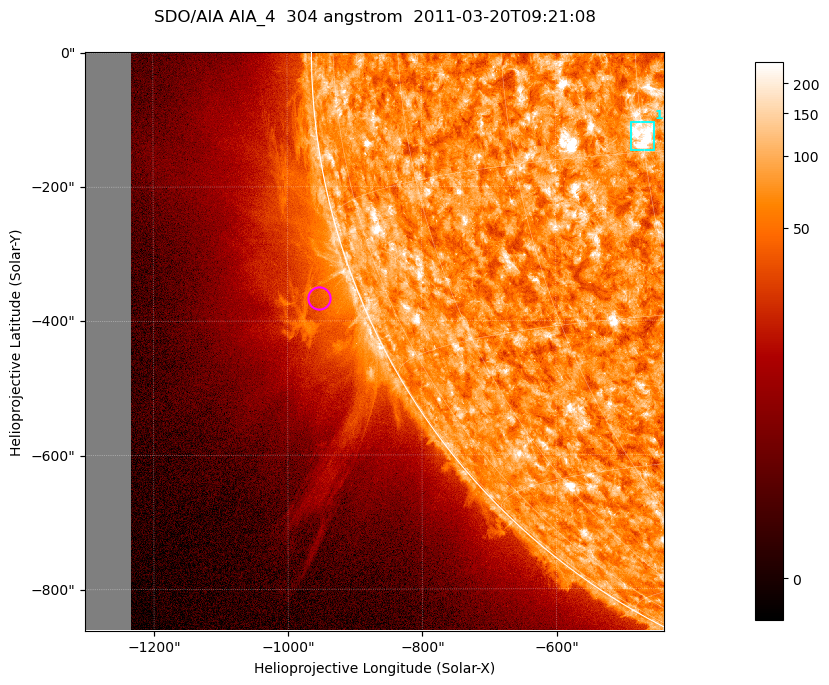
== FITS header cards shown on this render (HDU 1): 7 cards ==
TELESCOP= 'SDO/AIA '           / For AIA: SDO/AIA
INSTRUME= 'AIA_4   '           / For AIA: AIA_ATA1, AIA_ATA2, AIA_ATA3 or AIA_AT
WAVELNTH=                  304 / [angstrom] Wavelength
WAVEUNIT= 'angstrom'           / Wavelength unit: angstrom
DATE-OBS= '2011-03-20T09:21:08.124' / [ISO] Date when observation started; ISO 8
CTYPE1  = 'HPLN-TAN'           / CTYPE1; Typically HPLN
CTYPE2  = 'HPLT-TAN'           / CTYPE2; Typically HPLT

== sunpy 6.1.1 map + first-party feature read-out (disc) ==
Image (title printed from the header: SDO/AIA AIA_4  304 angstrom  2011-03-20T09:21:08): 1438 x 1438 px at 0.6 arcsec/px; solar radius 964 arcsec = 1605 px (partial field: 11% of the solar disc is inside the frame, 43% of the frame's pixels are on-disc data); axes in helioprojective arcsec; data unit not stated in the header (colour bar unlabelled)
Orientation: roll -0.131 deg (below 1 deg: not rotated)
Missing data: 7.9% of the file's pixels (0.0% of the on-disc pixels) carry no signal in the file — blank (NaN) pixels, whole columns, Tx -1302..-1232 arcsec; drawn neutral grey and excluded from every search
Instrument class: DISC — disc imager (sunpy class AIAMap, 304 A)
Bright regions (active regions / flare kernels): reference = the on-disc median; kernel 13 px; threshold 5 sigma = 115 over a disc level ~72.8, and >= 1.15x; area >= 2067 px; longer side >= 17 px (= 10 arcsec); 1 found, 1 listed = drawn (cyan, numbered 1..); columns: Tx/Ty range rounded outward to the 2 arcsec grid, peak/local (2 s.f.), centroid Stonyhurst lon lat
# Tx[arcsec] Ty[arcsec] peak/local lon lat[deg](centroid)
1 -488..-454 -148..-104 7.6 -30 -14
Off-limb structures (1.02-1.3 R_sun): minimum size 400 px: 8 found; the strongest spans PA ~95..125 deg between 1.02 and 1.16 R_sun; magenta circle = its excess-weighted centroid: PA ~110 deg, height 1.06 R_sun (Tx ~-954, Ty ~-366 arcsec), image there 1.9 x the reference